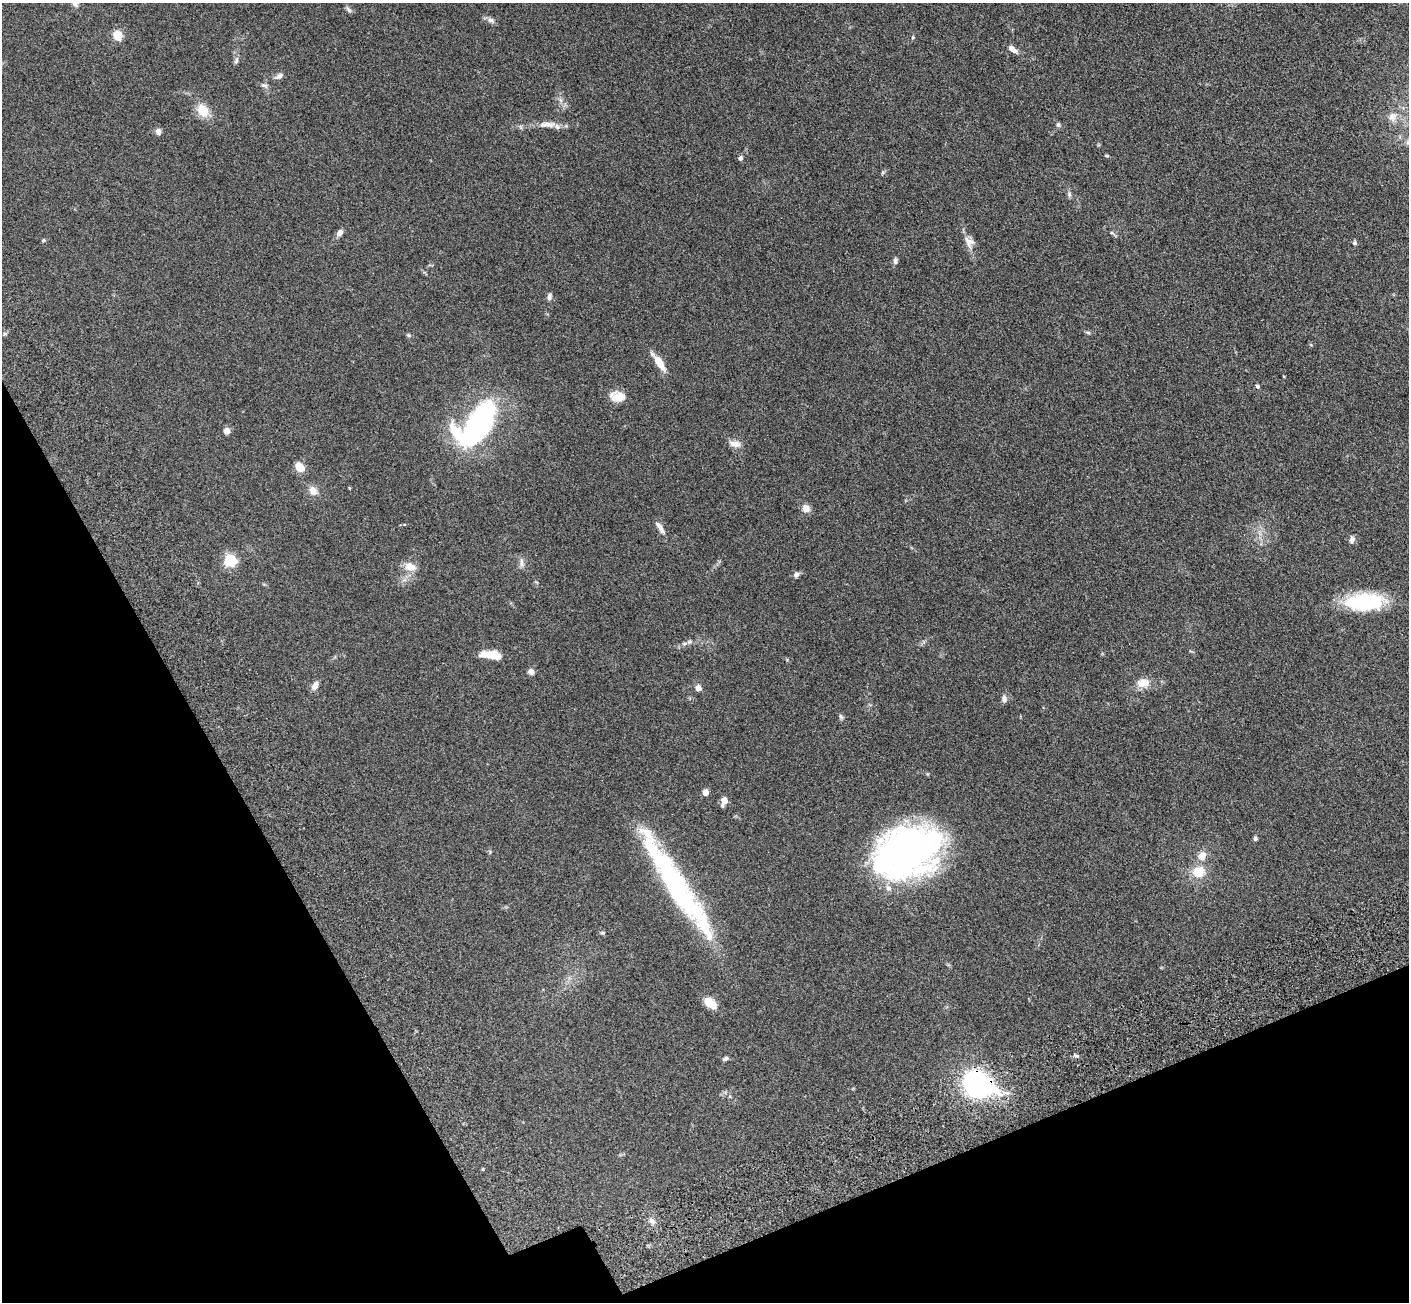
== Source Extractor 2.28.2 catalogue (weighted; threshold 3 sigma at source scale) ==
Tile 14 of 4 x 4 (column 2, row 4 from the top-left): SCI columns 1564-2970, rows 475-1774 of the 5945 x 5933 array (HDU 1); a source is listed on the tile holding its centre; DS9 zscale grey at full resolution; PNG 1411 x 1304 px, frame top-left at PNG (2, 3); no overlay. Shown black and unused: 21% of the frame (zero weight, under 3 of 5 exposures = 10% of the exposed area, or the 3 px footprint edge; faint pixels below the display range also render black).
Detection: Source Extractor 2.28.2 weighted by HDU 2 'WHT'; one run over the whole footprint, this tile lists its part. Background 0.246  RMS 0.0083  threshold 0.0373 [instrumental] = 3 sigma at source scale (4.5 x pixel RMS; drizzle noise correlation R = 1.50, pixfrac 1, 0.05/0.05 arcsec/px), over >= 5 px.
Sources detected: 68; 3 inside a brighter object's white glare — not listed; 2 inside a brighter listed object's ellipse — not listed separately; the other 63 listed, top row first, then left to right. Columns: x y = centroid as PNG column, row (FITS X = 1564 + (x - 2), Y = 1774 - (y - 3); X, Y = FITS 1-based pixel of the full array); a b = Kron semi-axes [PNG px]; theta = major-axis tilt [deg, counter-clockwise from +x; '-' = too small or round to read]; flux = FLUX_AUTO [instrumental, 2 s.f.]
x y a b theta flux
348 9 11 5 -53 1.8
491 20 9 6 -1 2.5
117 36 5 5 - 42
913 37 5 4 - 0.8
1012 49 12 6 -39 4.3
236 61 10 5 73 2
279 76 11 6 31 3
264 85 10 5 -12 1.9
203 110 19 13 -57 12
1392 116 12 10 41 5.2
548 124 26 8 -2 8
1058 125 6 6 - 1.8
158 132 8 6 -87 3
1408 143 7 5 -78 2.1
740 158 6 5 - 1.7
1069 195 8 5 -73 1.7
339 233 7 5 63 4.8
43 240 6 4 2 0.89
969 242 15 12 -52 6
1355 243 6 5 - 1.5
895 261 8 6 83 2.2
549 297 9 6 75 2.4
1088 332 7 4 -9 1.2
409 335 6 5 - 1.2
659 362 20 6 -56 13
1257 386 5 4 - 1.5
617 396 19 12 -7 9.3
477 424 53 27 49 160
227 431 5 4 - 11
735 444 16 8 -12 5.1
300 468 10 8 -44 9.8
349 488 5 3 - 0.62
313 491 12 9 -54 5.8
806 508 9 8 - 6
660 528 18 6 -57 4.4
1352 539 9 6 77 2.5
230 561 6 5 - 91
522 563 14 6 -87 3
410 567 14 9 -19 8.7
796 575 6 6 - 2.6
1364 602 42 18 3 54
689 642 6 5 - 1.5
492 655 17 6 -4 21
531 671 7 7 - 3.1
1143 683 18 12 7 9
315 686 10 7 63 4.6
698 688 5 4 - 8.4
1004 699 9 7 -89 2.6
841 717 8 4 -63 1.5
705 793 5 4 - 8.9
724 801 6 5 - 10
1255 838 7 5 89 1.5
906 852 60 48 21 300
1202 856 11 9 63 6.5
1198 872 12 11 - 16
674 882 107 21 -60 140
602 933 6 5 - 1.1
710 1003 14 9 -40 11
1076 1056 6 4 -16 1.4
726 1058 7 5 26 1.8
977 1083 32 29 -59 99
483 1169 5 3 - 0.68
652 1221 9 6 -45 3.1
Overlapping masked pixels (flux is a lower limit): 1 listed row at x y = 977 1083
Isophote crosses this tile's border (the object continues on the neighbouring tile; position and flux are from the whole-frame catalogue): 1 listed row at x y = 1408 143